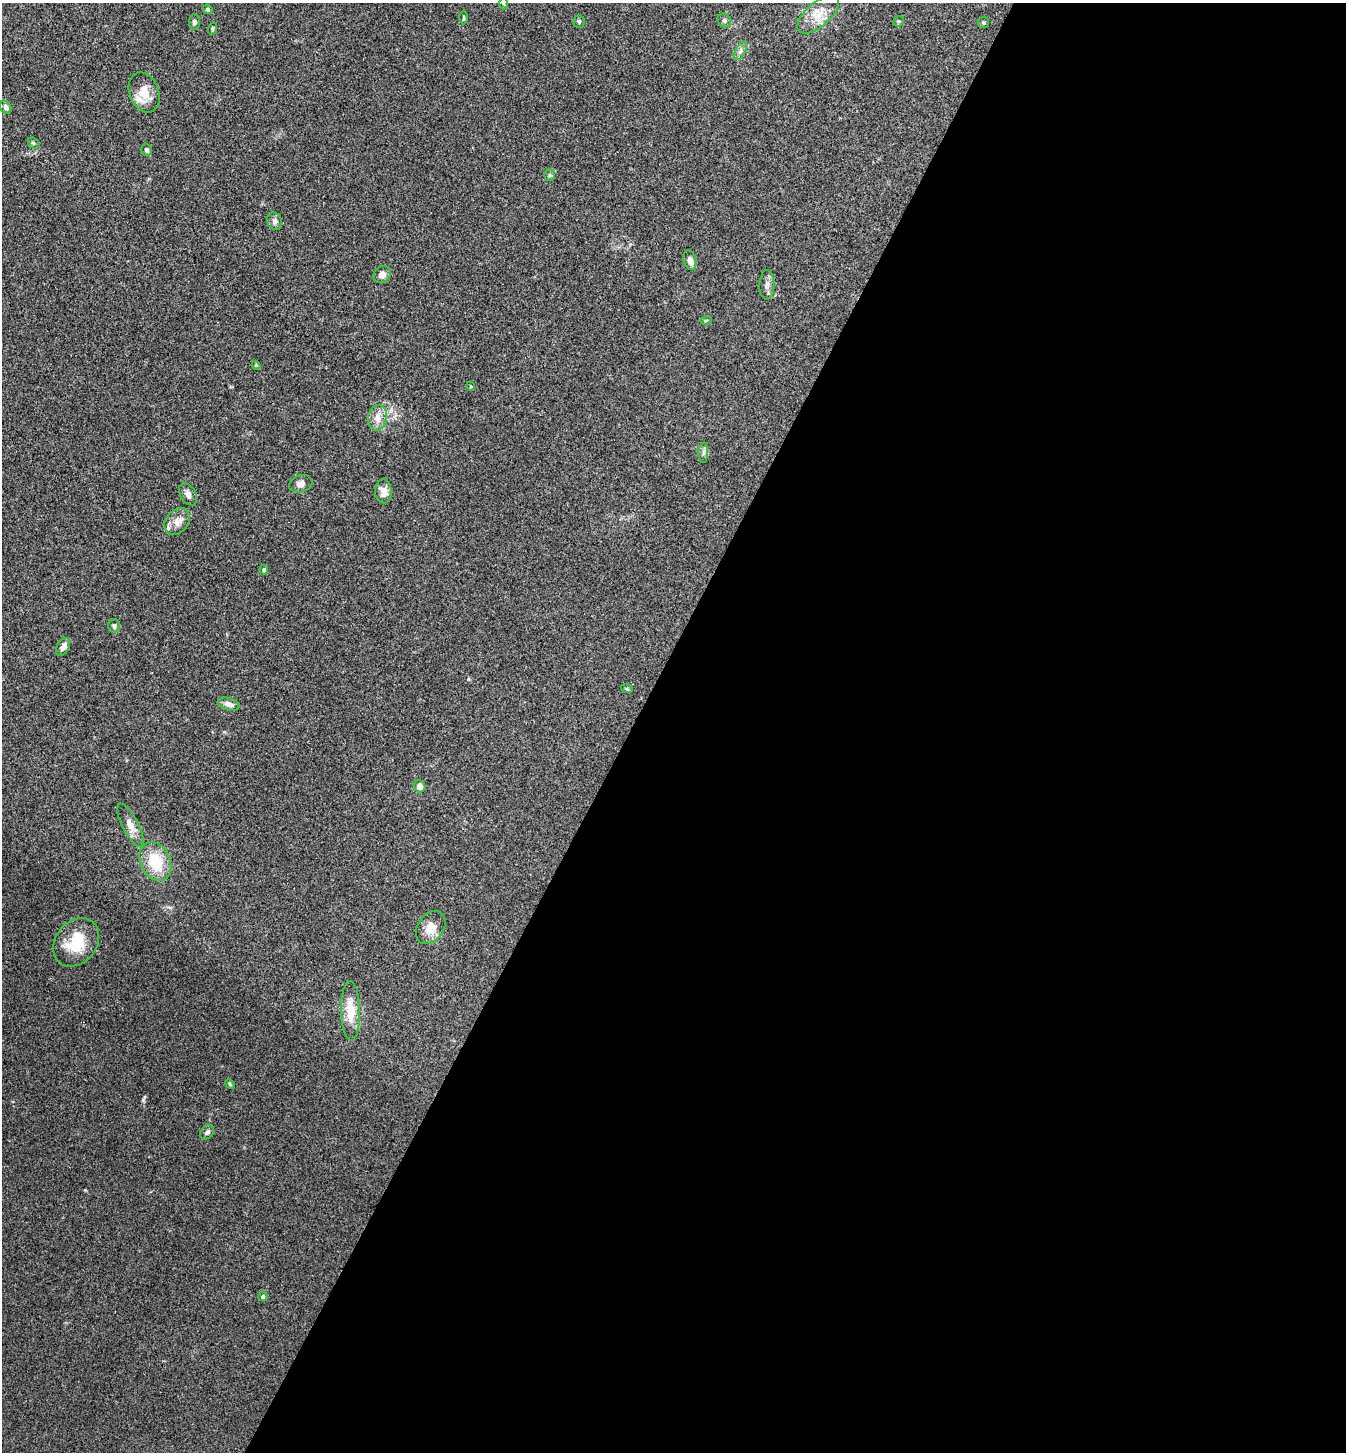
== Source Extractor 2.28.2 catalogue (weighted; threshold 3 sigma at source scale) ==
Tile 12 of 4 x 4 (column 4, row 3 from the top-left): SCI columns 4182-5525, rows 1452-2901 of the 5811 x 5804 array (HDU 1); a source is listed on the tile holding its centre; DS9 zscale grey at full resolution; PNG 1348 x 1454 px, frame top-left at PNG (2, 3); each listed source drawn as its Kron ellipse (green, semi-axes under 4 px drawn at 4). Shown black and unused: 53% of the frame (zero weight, under 3 of 4 exposures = <1% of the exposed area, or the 3 px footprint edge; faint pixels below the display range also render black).
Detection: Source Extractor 2.28.2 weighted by HDU 2 'WHT'; one run over the whole footprint, this tile lists its part. Background 0.0798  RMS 0.0056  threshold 0.0251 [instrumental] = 3 sigma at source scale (4.5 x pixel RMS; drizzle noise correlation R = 1.50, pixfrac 1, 0.05/0.05 arcsec/px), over >= 5 px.
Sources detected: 45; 2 inside a brighter listed object's ellipse — not listed separately; the other 43 listed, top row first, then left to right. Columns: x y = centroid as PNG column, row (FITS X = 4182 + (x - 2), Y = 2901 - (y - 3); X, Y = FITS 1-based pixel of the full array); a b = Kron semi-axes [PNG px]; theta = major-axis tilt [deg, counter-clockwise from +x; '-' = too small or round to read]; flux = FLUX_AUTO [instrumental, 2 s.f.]
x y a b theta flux
503 3 6 4 -90 0.95
208 9 5 4 - 1.1
818 15 25 12 40 9.1
464 18 7 3 -89 0.59
724 20 7 6 - 1.4
579 21 6 5 - 0.84
899 21 6 4 43 0.68
194 22 7 5 87 1.4
983 23 5 5 - 0.8
212 29 6 4 69 0.84
740 51 10 5 62 1.8
144 92 21 14 -68 8.7
6 107 7 5 -54 1.5
33 143 6 5 - 0.82
147 150 6 5 - 1.2
550 175 6 5 - 0.91
275 221 9 7 -67 1.9
690 260 10 6 -75 2.8
382 274 9 8 - 3.2
767 285 15 7 88 2.8
706 320 5 3 - 0.59
256 365 4 4 - 0.62
470 386 4 3 - 0.51
377 418 13 9 79 4.6
703 453 10 5 88 1.6
301 484 12 8 16 2.9
383 491 12 8 -88 4.4
188 494 12 7 -59 2.5
177 521 14 11 49 4.7
264 570 5 4 - 0.92
114 626 7 6 - 1.4
63 647 9 6 63 2.7
627 689 6 3 -19 0.57
229 704 11 6 -15 2.9
420 786 6 5 - 3.4
130 825 24 8 -63 5.2
155 862 20 14 -65 19
431 928 18 13 56 7.4
76 942 26 20 52 20
351 1011 30 9 -89 11
230 1084 5 4 - 0.64
207 1132 8 6 48 1.3
263 1296 5 4 - 1.2
Isophote crosses this tile's border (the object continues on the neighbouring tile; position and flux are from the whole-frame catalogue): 1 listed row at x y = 503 3